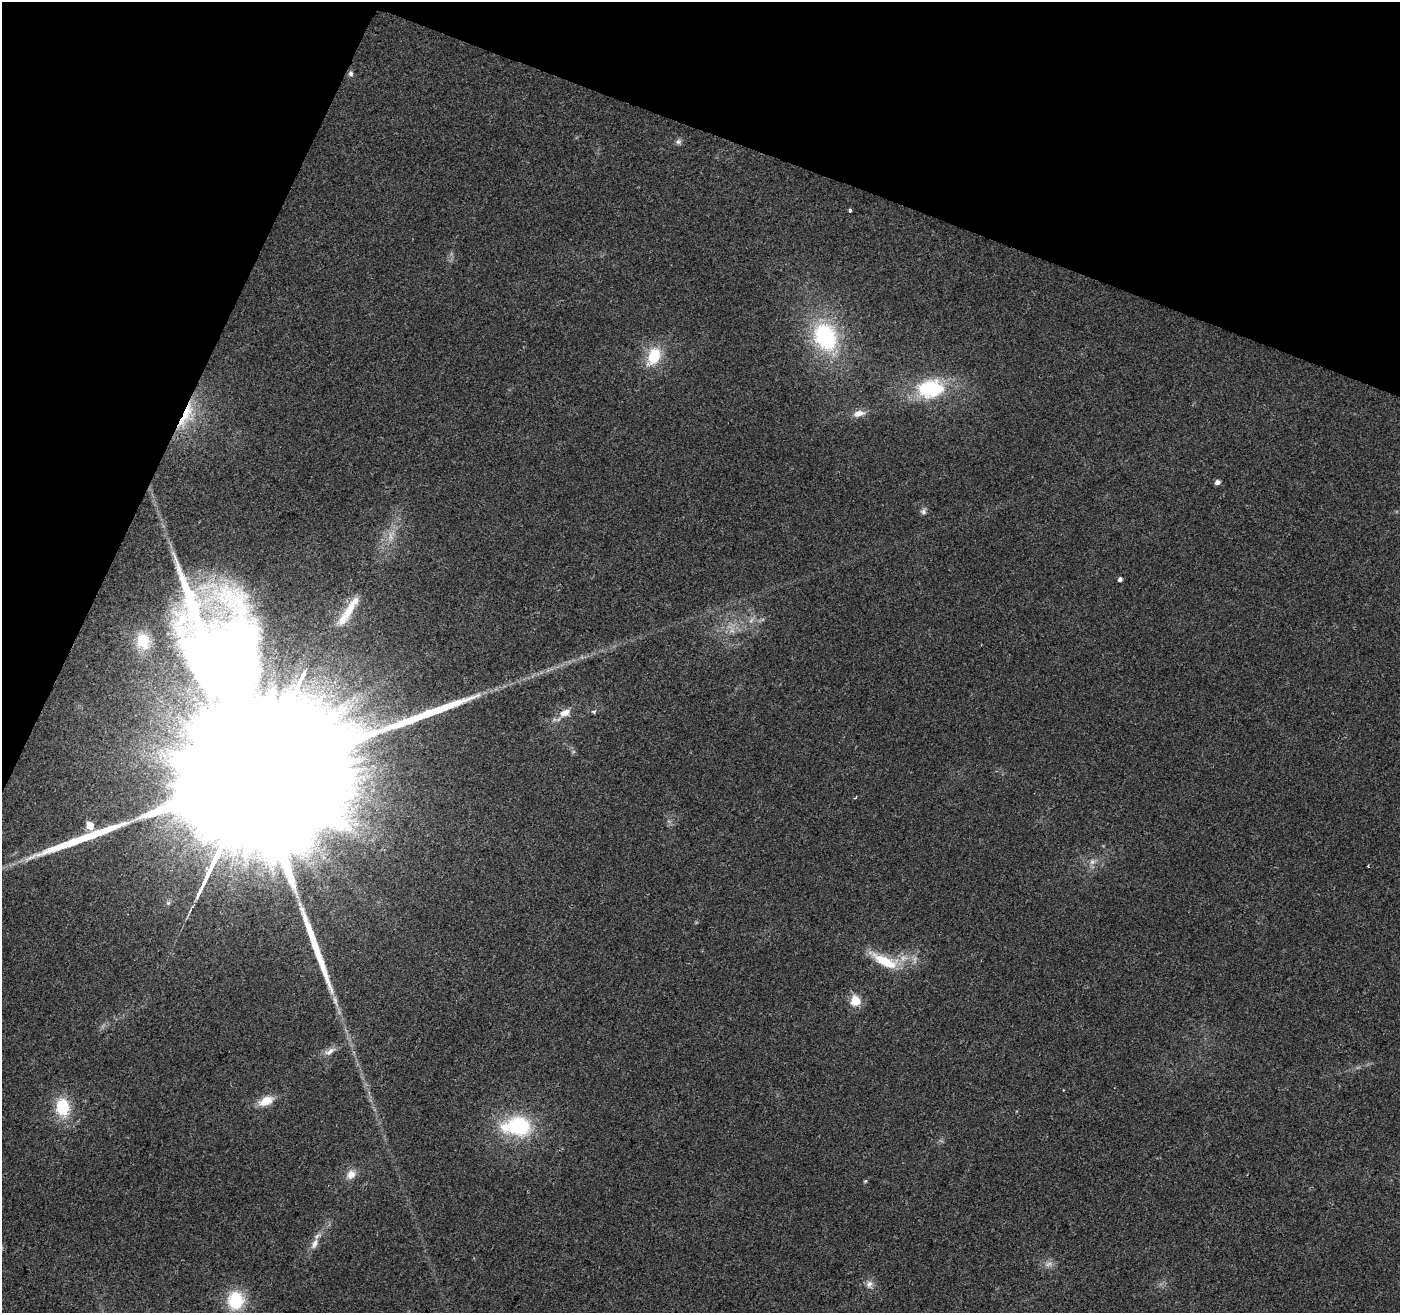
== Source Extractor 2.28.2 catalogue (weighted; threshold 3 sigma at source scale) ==
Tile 2 of 4 x 4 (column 2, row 1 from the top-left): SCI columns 1399-2796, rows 4143-5453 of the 5600 x 5726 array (HDU 1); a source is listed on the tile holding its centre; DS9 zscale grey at full resolution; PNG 1402 x 1315 px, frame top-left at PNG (2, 2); no overlay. Shown black and unused: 19% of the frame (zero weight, under 2 of 3 exposures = <1% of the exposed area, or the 3 px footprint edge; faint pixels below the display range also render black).
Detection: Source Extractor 2.28.2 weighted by HDU 2 'WHT'; one run over the whole footprint, this tile lists its part. Background 0.0484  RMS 0.0068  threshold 0.0306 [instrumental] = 3 sigma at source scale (4.5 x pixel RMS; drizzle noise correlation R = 1.50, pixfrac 1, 0.0396/0.0396 arcsec/px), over >= 5 px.
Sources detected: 41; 3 too faint to see at this stretch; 1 cosmic-ray / hot-pixel residue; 2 long thin detections or spike segments (spike, bleed or trail) — not listed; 3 inside a brighter listed object's ellipse — not listed separately; the other 32 listed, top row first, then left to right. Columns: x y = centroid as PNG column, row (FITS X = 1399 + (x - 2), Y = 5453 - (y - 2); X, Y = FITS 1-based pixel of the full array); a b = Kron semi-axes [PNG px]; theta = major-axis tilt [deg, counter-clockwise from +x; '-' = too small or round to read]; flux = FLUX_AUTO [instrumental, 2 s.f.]
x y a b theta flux
351 74 7 6 - 1.8
678 142 8 7 - 2
850 210 4 3 - 2
825 337 32 24 -67 75
654 356 17 12 68 25
931 389 28 19 8 52
859 413 15 7 13 5.7
186 415 43 15 63 29
1217 482 5 4 - 3.3
923 512 8 7 - 2
1120 579 4 4 - 2.3
203 587 31 9 11 19
206 600 20 9 28 10
350 608 29 11 65 14
143 641 18 14 -75 17
594 711 6 5 - 1.3
565 713 16 10 23 7.1
251 784 153 36 65 170000
90 826 5 5 - 12
1092 862 8 8 - 3.2
1368 866 3 2 - 0.96
885 961 40 13 -24 23
855 1001 5 5 - 38
330 1051 16 7 35 4.7
266 1101 17 9 22 11
63 1107 20 14 -84 28
518 1126 29 19 0 63
351 1174 13 10 45 6
865 1181 4 4 - 0.87
315 1243 19 8 64 6.1
869 1284 11 9 -70 3.9
236 1300 17 15 86 35
Overlapping masked pixels (flux is a lower limit): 1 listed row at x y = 186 415